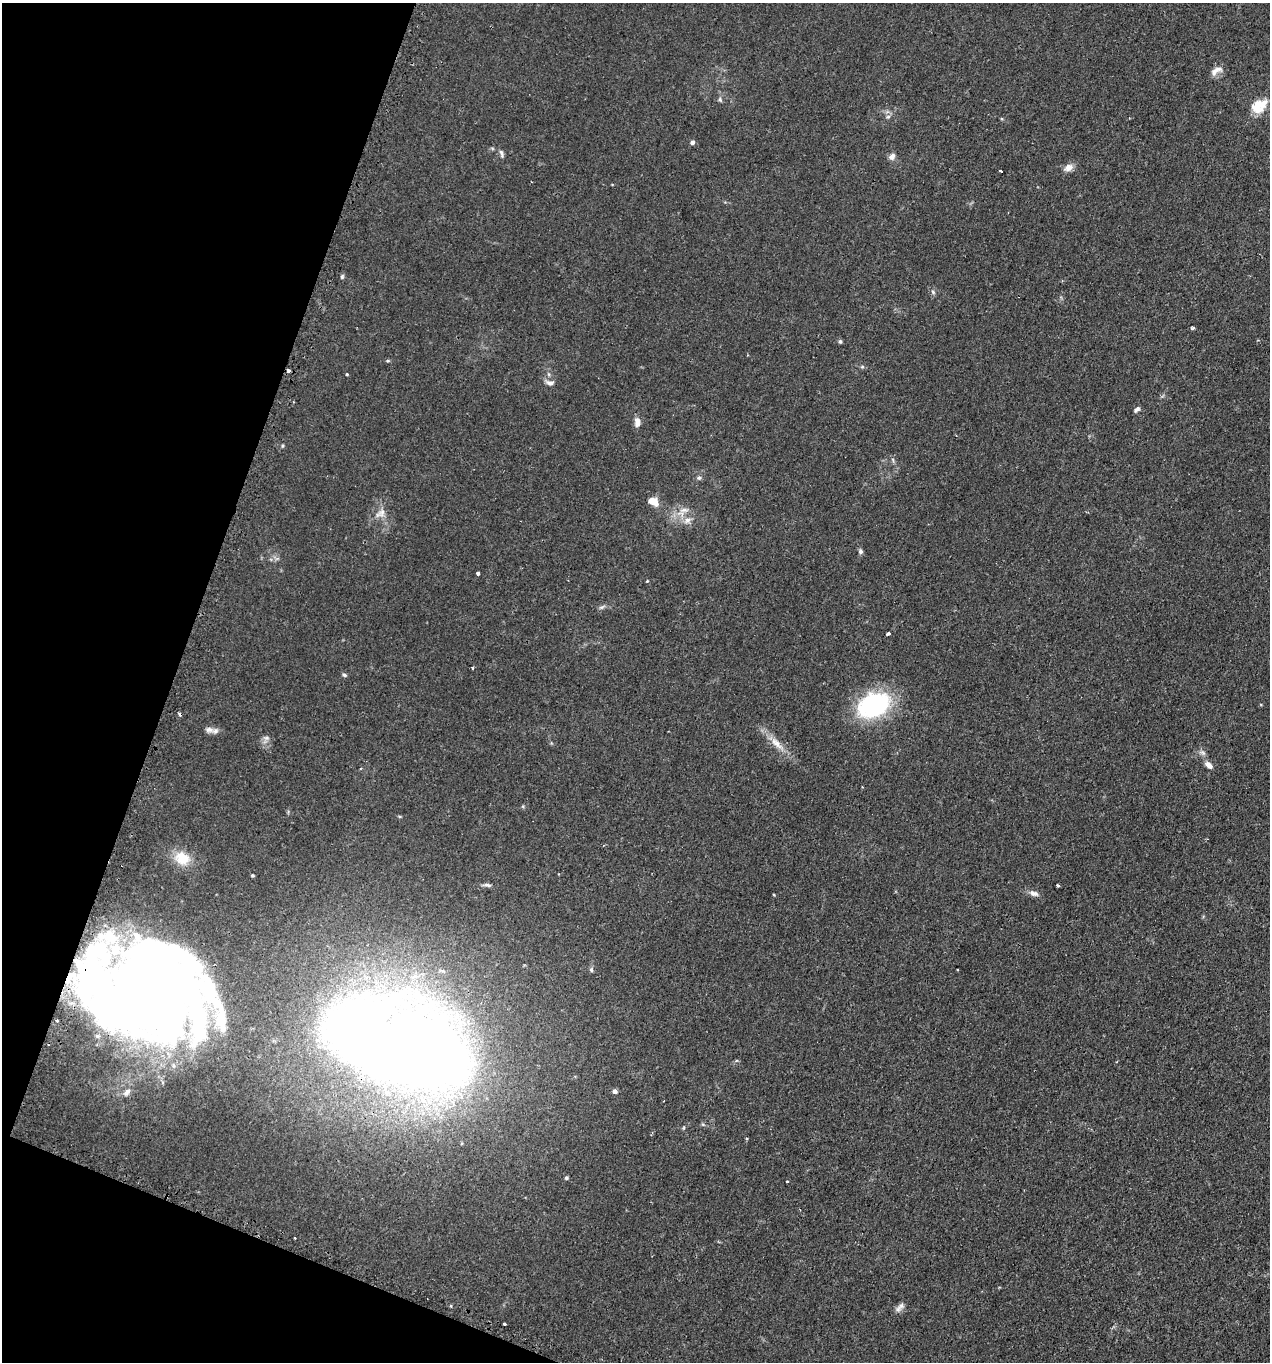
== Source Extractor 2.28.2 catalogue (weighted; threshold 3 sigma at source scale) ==
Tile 9 of 4 x 4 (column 1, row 3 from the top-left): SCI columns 218-1485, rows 1578-2937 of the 5665 x 5686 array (HDU 1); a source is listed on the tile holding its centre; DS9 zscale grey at full resolution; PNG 1272 x 1364 px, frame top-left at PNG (2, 3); no overlay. Shown black and unused: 18% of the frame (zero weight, under 2 of 3 exposures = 3% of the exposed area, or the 3 px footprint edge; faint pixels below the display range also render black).
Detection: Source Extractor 2.28.2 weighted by HDU 2 'WHT'; one run over the whole footprint, this tile lists its part. Background 0.0365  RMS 0.0053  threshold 0.0241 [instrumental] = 3 sigma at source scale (4.5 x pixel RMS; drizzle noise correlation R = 1.50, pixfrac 1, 0.05/0.05 arcsec/px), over >= 5 px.
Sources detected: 67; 1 too faint to see at this stretch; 4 inside a brighter object's white glare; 3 cosmic-ray / hot-pixel residue — not listed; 3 inside a brighter listed object's ellipse — not listed separately; the other 56 listed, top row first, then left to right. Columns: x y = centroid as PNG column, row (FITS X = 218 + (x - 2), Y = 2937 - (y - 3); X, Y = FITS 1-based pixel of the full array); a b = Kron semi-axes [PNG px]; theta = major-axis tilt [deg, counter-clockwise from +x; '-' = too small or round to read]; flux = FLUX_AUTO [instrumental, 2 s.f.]
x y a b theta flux
1216 71 18 8 30 3.7
720 99 8 5 -64 0.99
1257 107 19 17 -65 9.4
888 117 6 4 2 0.91
692 142 5 4 - 1.7
502 153 11 5 -74 1.5
892 156 8 7 - 2.4
1068 167 10 7 23 4.2
1000 171 3 3 - 2.3
342 277 7 4 64 0.87
933 292 8 4 -54 1
1193 328 4 3 - 0.87
840 342 6 4 -68 0.8
388 361 5 3 - 0.63
862 367 6 4 18 0.69
289 370 4 3 - 3.8
347 374 4 3 - 0.52
550 383 10 7 -8 2.5
1137 409 8 4 42 1.5
637 422 12 8 -90 3
282 446 5 5 - 0.73
699 478 6 5 - 1.1
653 501 10 7 -29 7.6
684 510 16 7 10 4.2
381 513 16 10 37 4.6
687 520 11 8 34 3.2
860 551 7 5 -68 1.3
478 573 4 3 - 2.3
647 581 4 3 - 0.44
888 634 4 3 - 4
473 668 4 3 - 0.66
344 675 6 4 -23 0.88
874 705 31 22 26 68
209 730 14 7 -12 2.9
266 738 9 6 15 1.8
777 743 25 9 -42 7.3
1203 753 9 5 -44 1.5
1209 765 9 6 -41 3.3
862 787 2 2 - 0.44
603 845 3 3 - 0.67
182 858 19 15 -31 12
252 875 4 4 - 0.7
487 885 11 4 -9 1.4
1058 885 3 3 - 2.6
1034 893 13 7 -15 2.7
110 937 24 19 -27 19
591 970 7 5 -88 1
156 994 73 56 -46 650
57 1020 3 2 - 0.59
406 1046 150 76 -16 1000
615 1091 4 4 - 2.5
127 1092 12 7 48 2.5
566 1178 4 4 - 1.1
787 1181 3 2 - 0.69
900 1307 16 7 47 2.4
505 1324 3 3 - 2.9
Overlapping masked pixels (flux is a lower limit): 3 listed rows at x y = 289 370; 156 994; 406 1046